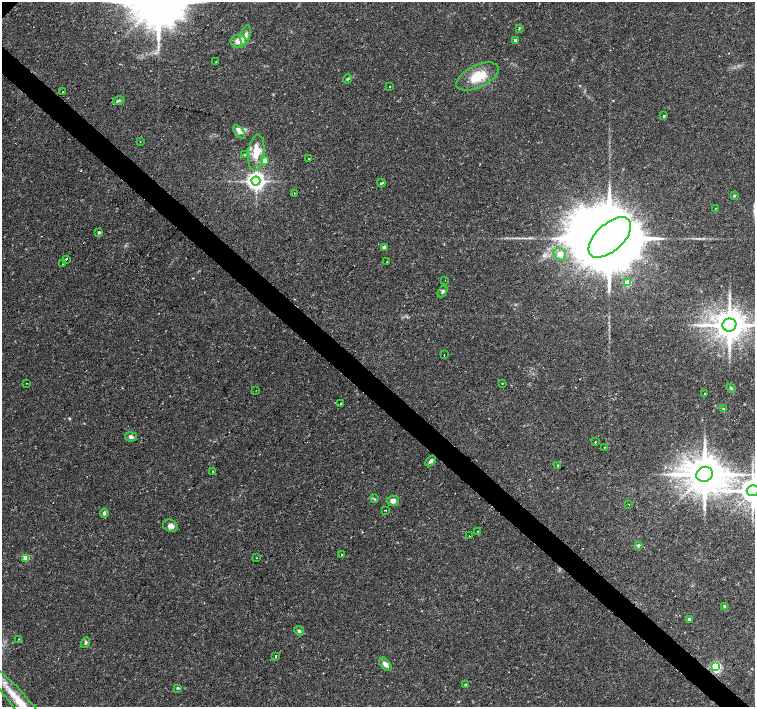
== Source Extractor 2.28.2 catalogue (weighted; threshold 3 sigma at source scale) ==
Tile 6 of 4 x 4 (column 2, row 2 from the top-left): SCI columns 1516-3021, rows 3053-4462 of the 6035 x 6035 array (HDU 1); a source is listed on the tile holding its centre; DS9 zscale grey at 2 x 2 block average (1 PNG px = mean of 2 x 2 image px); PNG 757 x 709 px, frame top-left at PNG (2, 2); each listed source drawn as its Kron ellipse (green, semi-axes under 4 px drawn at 4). Shown black and unused: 4% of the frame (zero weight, under 2 of 3 exposures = <1% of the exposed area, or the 3 px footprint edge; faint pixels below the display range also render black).
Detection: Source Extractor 2.28.2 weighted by HDU 2 'WHT'; one run over the whole footprint, this tile lists its part. Background 0.0488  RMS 0.0036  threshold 0.0161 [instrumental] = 3 sigma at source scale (4.5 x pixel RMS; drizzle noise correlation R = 1.50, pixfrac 1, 0.0396/0.0396 arcsec/px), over >= 5 px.
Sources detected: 79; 1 inside a brighter object's white glare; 4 cosmic-ray / hot-pixel residue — neither listed nor drawn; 2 inside a brighter listed object's ellipse — not listed separately; the other 72 listed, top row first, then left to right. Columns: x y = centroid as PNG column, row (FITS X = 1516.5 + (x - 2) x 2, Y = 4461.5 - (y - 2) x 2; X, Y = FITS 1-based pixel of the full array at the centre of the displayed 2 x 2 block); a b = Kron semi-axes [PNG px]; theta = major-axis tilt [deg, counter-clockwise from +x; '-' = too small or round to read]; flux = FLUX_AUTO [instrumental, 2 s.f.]
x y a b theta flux
519 28 4 3 - 0.76
246 35 10 4 75 4.1
516 40 2 2 - 3.7
238 41 8 6 12 7.3
216 62 2 2 - 0.8
477 77 23 11 26 21
347 79 5 2 - 0.7
390 86 2 2 - 1.2
63 92 2 2 - 1.7
119 100 6 2 15 0.95
664 116 2 2 - 1.2
239 132 8 4 -51 2.8
140 142 2 2 - 0.38
256 153 18 8 83 12
244 155 3 2 - 0.69
309 159 2 2 - 0.45
264 160 4 4 - 3.6
256 181 4 4 - 500
381 183 4 2 - 1.1
294 193 2 2 - 1.1
734 195 3 3 - 0.69
715 208 2 2 - 0.26
99 232 2 2 - 1.6
610 237 26 13 42 18000
384 247 2 2 - 4.8
560 254 7 5 -51 4.3
66 259 2 2 - 3.4
387 262 2 2 - 0.24
63 264 2 2 - 0.67
445 280 2 2 - 0.4
628 282 3 3 - 19
443 291 6 3 57 1.5
729 325 7 6 - 1800
444 355 2 2 - 0.53
27 383 2 2 - 0.35
502 384 2 2 - 0.42
731 388 4 3 - 1
256 390 2 2 - 0.23
705 393 2 2 - 0.34
341 403 2 2 - 0.68
723 409 3 3 - 0.79
131 437 6 4 -13 2.2
595 442 2 2 - 1.6
604 447 2 2 - 0.4
431 461 6 3 43 2.3
558 465 3 3 - 0.82
213 471 3 2 - 0.4
704 474 8 7 - 2900
753 491 6 5 - 1300
374 499 3 3 - 0.73
393 501 6 5 - 3.5
629 504 2 2 - 0.48
385 510 2 2 - 1.2
104 513 4 4 - 2.1
170 526 8 6 -24 4.1
478 531 2 2 - 0.51
470 536 2 2 - 2.3
638 545 3 2 - 2.5
341 554 2 2 - 1.6
26 558 3 3 - 18
256 558 2 2 - 0.38
725 606 2 2 - 3
689 619 2 2 - 4.2
299 631 5 3 - 1.5
18 639 2 2 - 0.36
85 643 5 3 - 1.5
275 656 2 2 - 1.5
385 664 8 5 -47 4
716 667 3 3 - 110
465 685 2 2 - 1.4
178 688 4 3 - 0.98
21 703 46 8 -50 35
Isophote crosses this tile's border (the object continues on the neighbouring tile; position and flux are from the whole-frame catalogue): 3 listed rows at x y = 729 325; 753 491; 21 703
Diffuse or blended objects may show on this block-average render without a row.